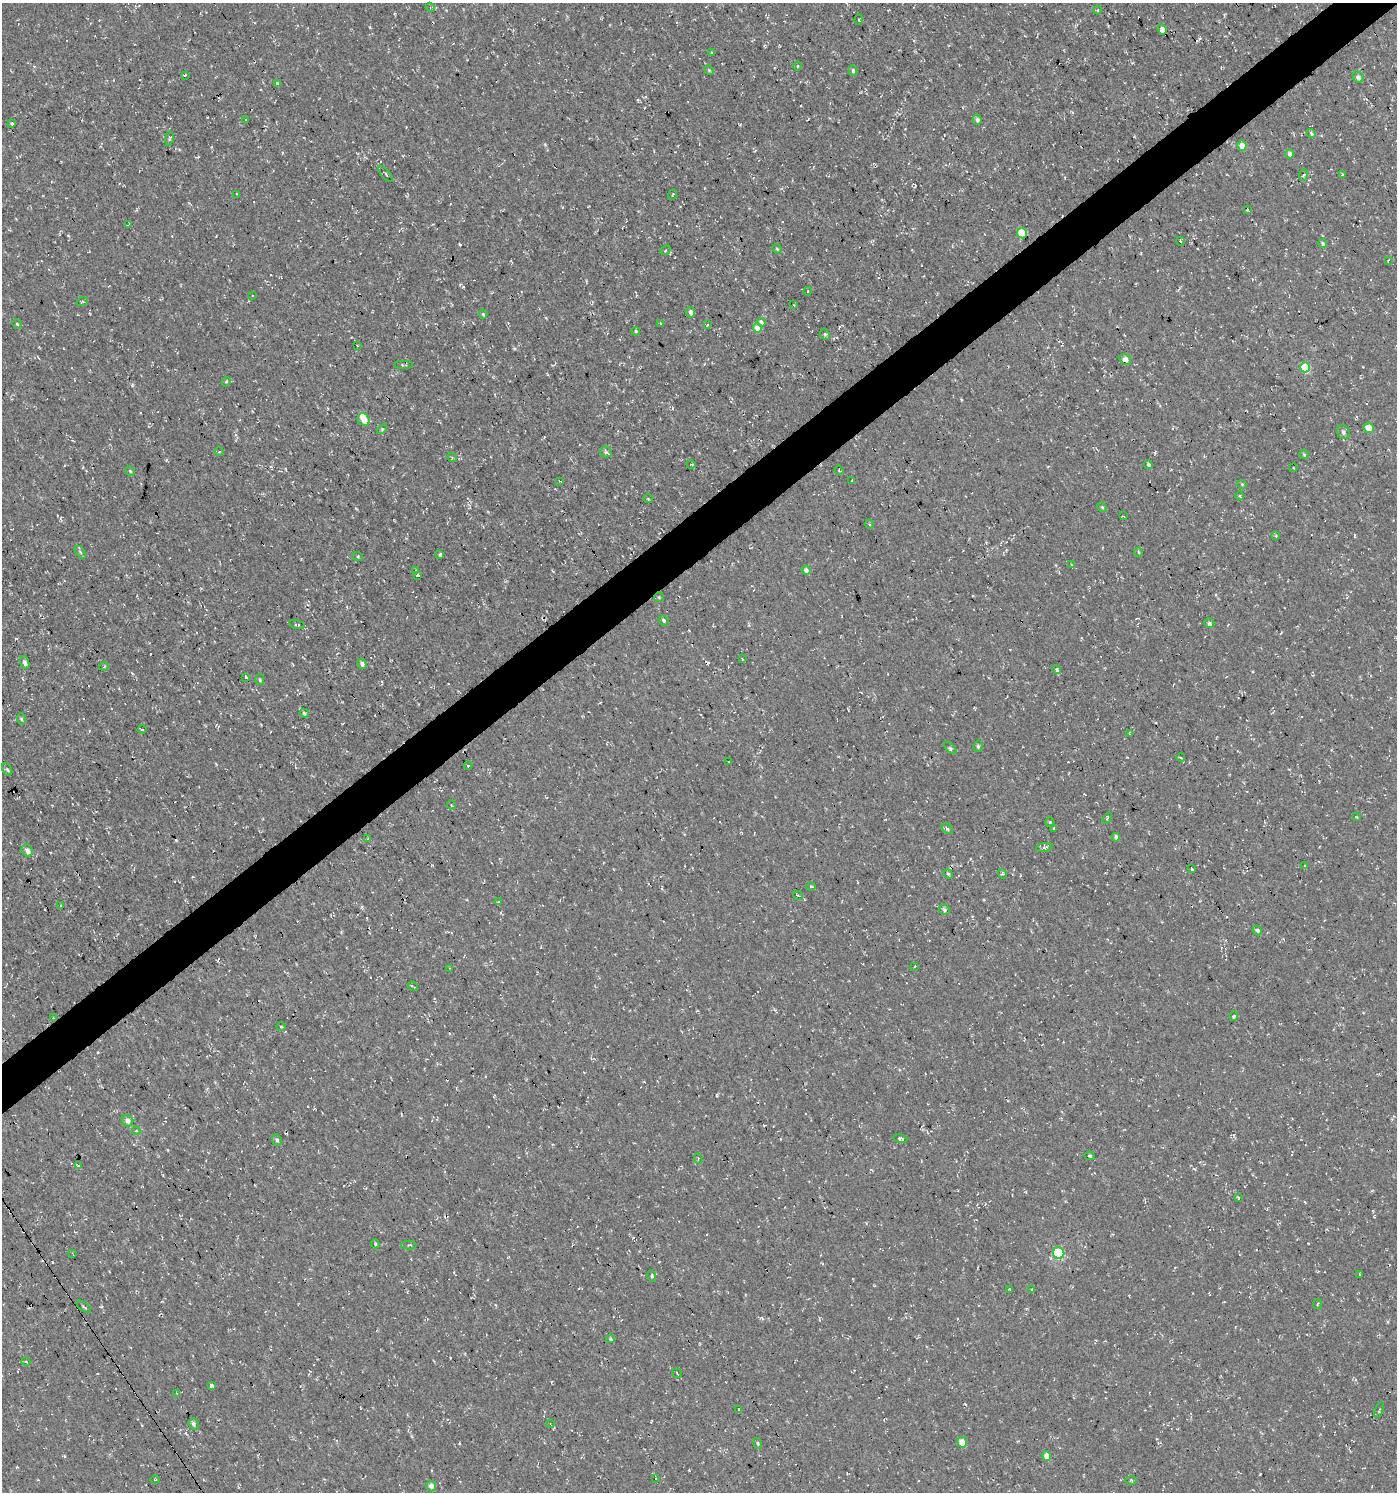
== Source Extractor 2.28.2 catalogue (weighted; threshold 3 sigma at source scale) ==
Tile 10 of 4 x 4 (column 2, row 3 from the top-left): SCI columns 1586-2980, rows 1491-2980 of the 5896 x 5960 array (HDU 1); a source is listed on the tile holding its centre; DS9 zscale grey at full resolution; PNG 1399 x 1494 px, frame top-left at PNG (2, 3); each listed source drawn as its Kron ellipse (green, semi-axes under 4 px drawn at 4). Shown black and unused: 3% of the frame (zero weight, under 3 of 4 exposures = <1% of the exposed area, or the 3 px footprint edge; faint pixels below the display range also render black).
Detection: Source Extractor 2.28.2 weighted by HDU 2 'WHT'; one run over the whole footprint, this tile lists its part. Background 4.60e-05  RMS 0.005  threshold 0.0224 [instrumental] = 3 sigma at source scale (4.5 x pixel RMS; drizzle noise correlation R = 1.50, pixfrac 1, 0.0396/0.0396 arcsec/px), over >= 5 px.
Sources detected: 184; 22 cosmic-ray / hot-pixel residue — neither listed nor drawn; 2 inside a brighter listed object's ellipse — not listed separately; the other 160 listed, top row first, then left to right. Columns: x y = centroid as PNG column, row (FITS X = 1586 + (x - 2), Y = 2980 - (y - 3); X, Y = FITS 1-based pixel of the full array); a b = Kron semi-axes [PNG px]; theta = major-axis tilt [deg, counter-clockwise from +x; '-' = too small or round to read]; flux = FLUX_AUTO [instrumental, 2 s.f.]
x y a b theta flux
430 7 5 4 - 0.59
1097 10 4 3 - 0.41
859 19 5 3 - 0.44
1162 29 5 4 - 8
712 53 4 3 - 0.58
798 66 5 3 - 0.44
709 70 5 4 - 0.49
853 71 5 4 - 0.86
185 75 3 2 - 0.52
1358 77 6 5 - 1.3
277 83 4 3 - 0.57
245 119 3 3 - 1.1
977 120 5 4 - 1.4
12 123 4 3 - 0.62
1311 134 4 4 - 1.1
169 138 7 3 81 0.6
1242 146 5 4 - 4.1
1290 154 4 4 - 1.7
386 174 10 4 -48 0.91
1303 175 6 3 69 0.74
1342 175 4 2 - 0.42
237 194 3 2 - 0.34
672 195 5 2 - 0.37
1248 209 3 3 - 18
129 224 3 3 - 0.39
1022 233 5 5 - 15
1180 241 4 3 - 0.5
1323 243 4 3 - 0.86
777 249 5 4 - 0.62
665 250 5 3 - 0.55
1388 260 4 2 - 0.38
808 291 4 3 - 0.45
252 295 3 2 - 0.3
82 302 6 3 20 0.54
794 305 2 2 - 0.28
690 312 5 4 - 1.7
483 314 4 4 - 0.62
761 322 4 3 - 2.5
17 324 5 4 - 0.58
660 324 4 2 - 0.36
707 325 4 2 - 0.29
757 328 5 4 - 6.1
636 331 4 3 - 0.56
825 334 6 4 -66 0.77
357 345 2 2 - 0.39
1125 359 6 5 - 2.5
404 365 9 3 0 0.64
1305 367 5 5 - 16
226 382 5 3 - 0.49
364 419 6 5 - 5.2
1369 428 5 5 - 5.2
382 429 6 4 45 0.69
1343 432 7 6 - 1.5
219 452 4 3 - 0.47
606 452 6 5 - 1
1304 455 4 4 - 0.53
452 457 4 3 - 0.5
691 464 4 2 - 0.36
1148 465 4 4 - 0.98
1293 468 4 4 - 0.47
839 470 4 3 - 0.49
130 471 5 4 - 0.6
851 480 3 2 - 0.77
560 481 3 3 - 0.42
1242 484 5 3 - 0.44
1240 496 4 3 - 0.58
648 499 5 3 - 0.39
1102 507 5 4 - 0.64
1123 516 3 2 - 0.35
869 524 4 3 - 0.43
1276 536 4 3 - 0.44
80 552 7 3 -54 0.74
1139 552 5 3 - 0.47
440 554 4 4 - 0.8
358 557 5 3 - 0.49
1072 565 4 3 - 0.54
416 570 3 3 - 0.45
806 570 4 4 - 1.7
417 575 3 3 - 2.2
659 597 5 4 - 0.57
664 620 5 4 - 0.95
1209 623 5 5 - 1.3
297 624 8 3 -16 0.88
742 659 4 3 - 0.43
25 663 7 4 -71 1.6
362 664 5 4 - 1.5
104 667 4 3 - 0.48
1057 670 4 3 - 2.1
246 678 3 3 - 180
260 680 5 4 - 0.71
304 713 5 4 - 0.87
21 719 6 4 -87 0.64
142 729 4 3 - 0.4
1130 734 3 2 - 0.52
978 746 5 4 - 0.92
950 748 8 3 -46 0.76
1181 758 4 3 - 0.54
729 762 3 2 - 0.37
468 766 4 3 - 0.58
7 770 7 4 -61 0.88
451 805 5 3 - 0.39
1357 817 3 2 - 0.47
1107 818 6 3 52 0.57
1050 822 5 4 - 0.56
1054 828 3 2 - 0.4
947 829 7 4 -39 0.85
1116 837 4 4 - 1.6
368 839 4 3 - 0.67
1044 847 8 4 7 1.1
27 850 6 5 - 2.6
1304 866 3 3 - 1.3
1192 868 4 3 - 5.9
948 874 5 4 - 0.67
1002 874 5 4 - 0.68
811 886 5 3 - 0.4
798 895 5 3 - 0.53
498 902 4 2 - 0.41
61 905 3 2 - 0.34
944 910 5 5 - 1.2
1257 930 5 4 - 1.1
915 966 3 2 - 0.7
449 968 4 3 - 0.35
413 986 5 2 - 0.59
1234 1016 5 3 - 0.47
53 1018 3 3 - 0.34
281 1026 5 3 - 0.44
128 1121 6 5 - 2.5
136 1131 4 4 - 0.58
900 1138 7 4 -12 1.2
277 1140 5 4 - 1.1
1090 1156 5 4 - 0.84
698 1158 5 3 - 0.52
78 1166 4 3 - 2.6
1238 1198 4 2 - 0.49
375 1244 4 3 - 0.52
409 1245 7 3 0 0.55
72 1253 4 2 - 0.36
1059 1253 6 5 - 34
1359 1274 4 3 - 0.41
652 1276 6 4 -74 0.71
1009 1289 4 3 - 0.41
1031 1290 3 3 - 1.3
1317 1304 5 3 - 0.45
84 1307 8 3 -36 0.67
611 1339 4 3 - 0.63
26 1362 4 3 - 0.4
677 1373 5 2 - 0.36
211 1385 4 3 - 3.1
176 1393 3 2 - 0.29
739 1409 3 3 - 1.2
1379 1410 8 3 69 0.65
193 1424 6 4 -69 1.3
550 1424 4 2 - 0.35
962 1442 5 4 - 5.9
758 1443 5 4 - 0.71
1047 1456 5 4 - 5.3
655 1478 4 2 - 0.49
155 1480 4 3 - 0.4
1131 1481 6 3 1 0.54
431 1486 5 4 - 2.5
Overlapping masked pixels (flux is a lower limit): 4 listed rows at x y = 1162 29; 1022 233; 1305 367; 1059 1253
Unlisted compact peaks at least as high as the median listed source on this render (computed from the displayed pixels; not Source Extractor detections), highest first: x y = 460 244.